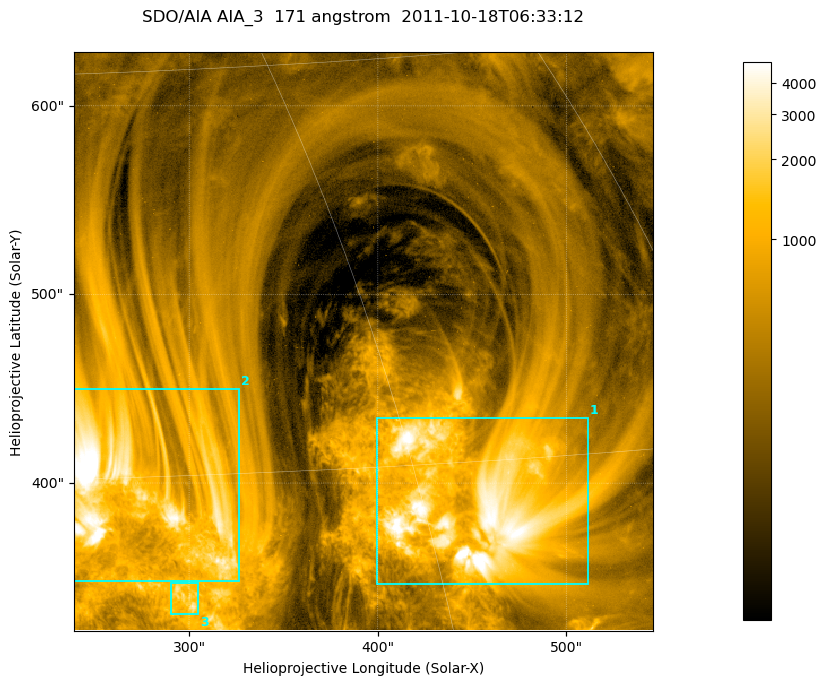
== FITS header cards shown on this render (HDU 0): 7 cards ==
TELESCOP= 'SDO/AIA '
INSTRUME= 'AIA_3   '
WAVELNTH=                  171
WAVEUNIT= 'angstrom'
DATE-OBS= '2011-10-18T06:33:12.34'
CTYPE1  = 'HPLN-TAN'
CTYPE2  = 'HPLT-TAN'

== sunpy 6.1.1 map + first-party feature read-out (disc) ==
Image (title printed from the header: SDO/AIA AIA_3  171 angstrom  2011-10-18T06:33:12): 512 x 512 px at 0.599 arcsec/px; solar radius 963 arcsec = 1606 px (partial field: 3.2% of the solar disc is inside the frame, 100% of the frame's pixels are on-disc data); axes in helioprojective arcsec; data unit not stated in the header (colour bar unlabelled)
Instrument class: DISC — disc imager (sunpy class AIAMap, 171 A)
Bright regions (active regions / flare kernels): reference = the on-disc median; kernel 5 px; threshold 5 sigma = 1174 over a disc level ~373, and >= 1.15x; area >= 262 px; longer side >= 6 px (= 3.6 arcsec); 3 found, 3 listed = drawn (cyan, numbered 1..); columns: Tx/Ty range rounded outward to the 2 arcsec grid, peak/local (2 s.f.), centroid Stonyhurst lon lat
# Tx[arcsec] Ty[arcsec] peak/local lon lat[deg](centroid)
1 398..512 346..436 19 +32 +29
2 238..328 348..450 18 +19 +30
3 290..306 330..348 7.2 +20 +26